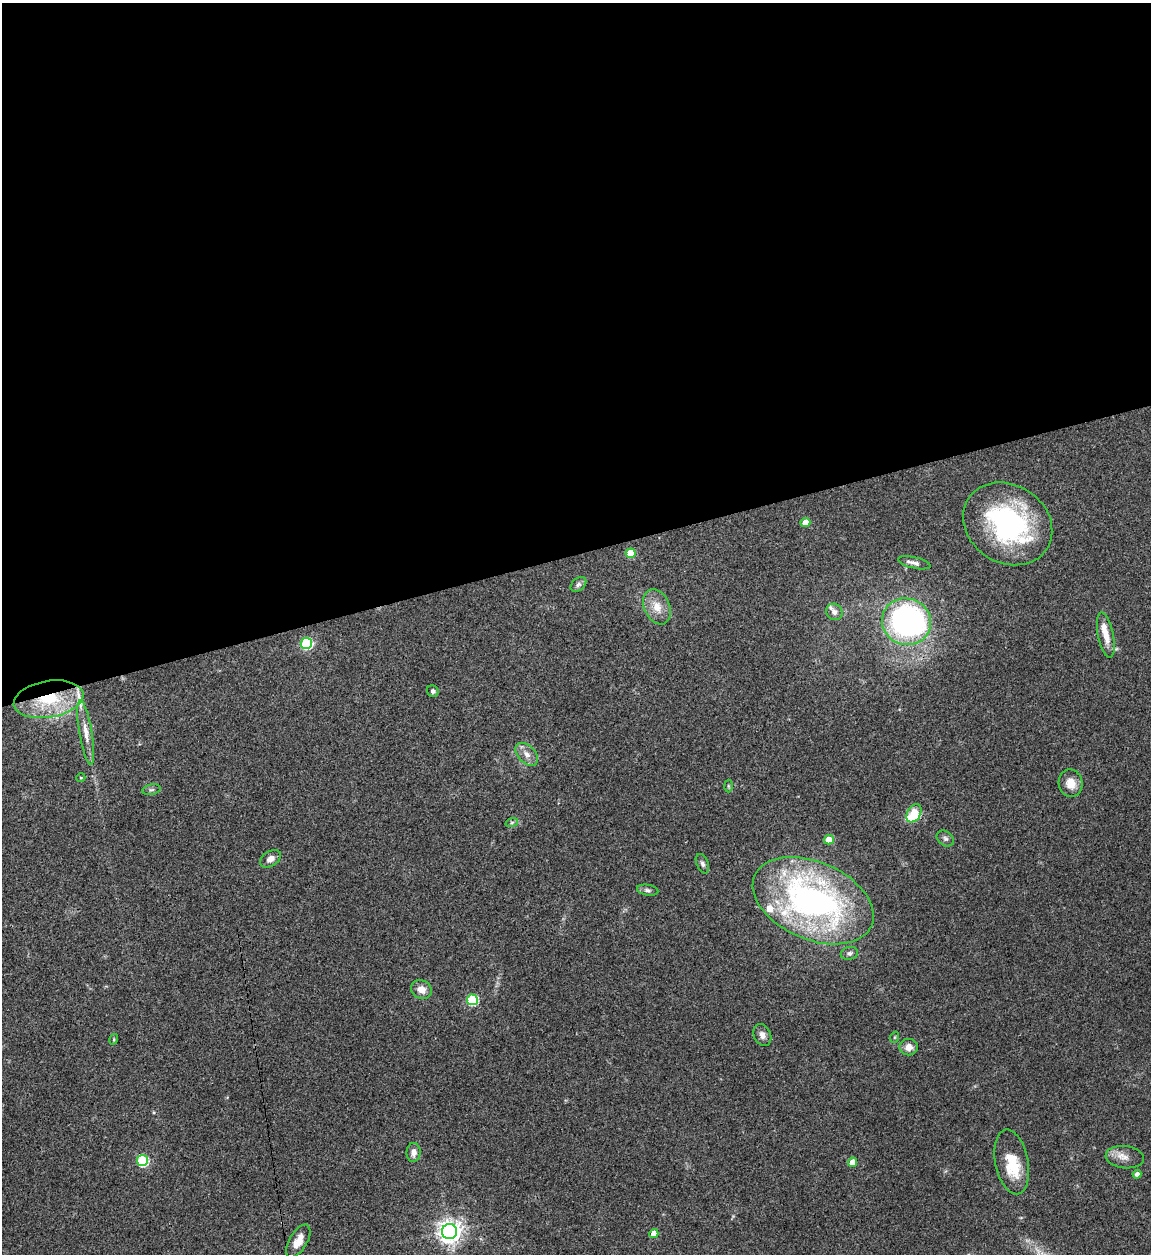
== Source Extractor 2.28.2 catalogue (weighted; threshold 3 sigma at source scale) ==
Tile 2 of 4 x 4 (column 2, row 1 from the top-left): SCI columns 1405-2553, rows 3759-5010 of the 4992 x 5013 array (HDU 1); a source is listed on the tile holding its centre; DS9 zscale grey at full resolution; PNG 1153 x 1256 px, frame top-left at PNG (2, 3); each listed source drawn as its Kron ellipse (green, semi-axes under 4 px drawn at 4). Shown black and unused: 44% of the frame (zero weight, under 3 of 4 exposures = <1% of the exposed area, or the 3 px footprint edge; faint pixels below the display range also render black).
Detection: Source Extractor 2.28.2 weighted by HDU 2 'WHT'; one run over the whole footprint, this tile lists its part. Background 0.0521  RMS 0.0049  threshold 0.022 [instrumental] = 3 sigma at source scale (4.5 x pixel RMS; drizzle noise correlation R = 1.50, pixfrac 1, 0.05/0.05 arcsec/px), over >= 5 px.
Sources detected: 48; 6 inside a brighter listed object's ellipse — not listed separately; the other 42 listed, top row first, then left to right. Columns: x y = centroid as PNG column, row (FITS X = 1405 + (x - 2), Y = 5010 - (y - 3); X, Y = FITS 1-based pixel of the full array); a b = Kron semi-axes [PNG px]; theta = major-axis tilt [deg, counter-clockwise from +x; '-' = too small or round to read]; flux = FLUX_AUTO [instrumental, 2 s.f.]
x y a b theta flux
805 523 5 4 - 8.1
1008 524 47 39 -33 79
631 553 5 5 - 14
914 563 17 5 -13 2.2
578 584 9 6 40 1.4
657 607 18 12 -65 6.9
834 612 8 8 - 2.2
906 622 25 23 -23 130
1106 635 23 8 -78 6
306 643 6 5 - 51
433 691 6 5 - 1.2
49 699 35 18 10 29
86 733 33 6 -80 5.8
527 754 13 8 -45 3.7
81 778 4 4 - 0.56
1071 783 14 12 -77 5.9
728 786 6 4 -88 0.7
151 790 9 5 12 1
914 813 10 6 57 18
512 822 6 4 19 0.85
945 839 9 7 -38 1.5
829 840 5 5 - 8.9
270 859 11 7 31 2.6
702 864 10 6 -67 1.5
648 890 11 5 -9 1.4
813 901 64 39 -24 170
849 953 8 6 13 1.5
421 989 11 9 -29 4.2
472 1000 5 5 - 35
762 1035 11 8 -66 2.6
895 1037 5 3 - 0.53
114 1039 5 3 - 0.48
909 1047 9 8 - 3.8
413 1152 9 7 86 3
1125 1157 19 11 -6 4.8
142 1161 5 5 - 45
853 1162 5 4 - 5.7
1012 1162 33 16 -79 16
1137 1174 4 4 - 1.7
449 1231 7 7 - 370
654 1234 4 4 - 5.7
298 1241 18 8 59 5.5
Overlapping masked pixels (flux is a lower limit): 1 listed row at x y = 49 699